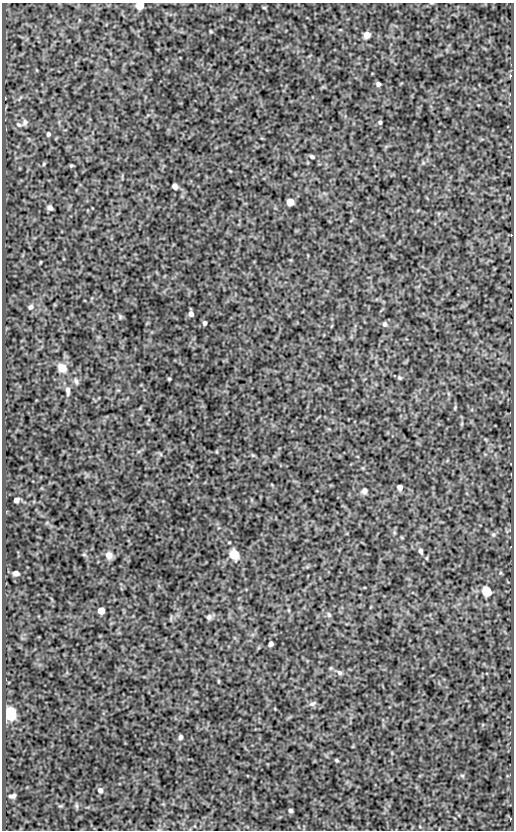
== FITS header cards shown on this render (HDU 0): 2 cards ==
NAXIS1  =                  512
NAXIS2  =                  828

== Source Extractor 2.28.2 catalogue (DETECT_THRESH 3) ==
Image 512 x 828 px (HDU 0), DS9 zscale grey, 1 PNG px = 1 image px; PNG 516 x 832 px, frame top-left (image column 1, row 828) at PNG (2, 3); no overlay
Background 87.9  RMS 0.52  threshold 1.57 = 3 sigma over >= 5 px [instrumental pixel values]
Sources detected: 54; all 54 listed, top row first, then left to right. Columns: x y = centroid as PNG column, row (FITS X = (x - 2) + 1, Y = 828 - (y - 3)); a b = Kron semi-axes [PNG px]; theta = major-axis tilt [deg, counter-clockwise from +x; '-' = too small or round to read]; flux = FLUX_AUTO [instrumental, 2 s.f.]
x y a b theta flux
140 5 5 5 - 990
264 8 6 3 -1 34
211 31 5 3 - 32
367 35 5 5 - 330
378 84 4 4 - 95
25 122 8 7 - 100
380 122 4 4 - 57
18 124 8 5 -35 68
48 134 5 4 - 61
312 157 6 4 -25 65
44 164 4 4 - 42
71 166 5 4 - 41
175 186 5 4 - 220
290 202 5 5 - 410
50 208 5 4 - 120
40 262 5 3 - 26
30 307 7 6 - 91
191 314 5 5 - 140
120 317 6 4 73 44
204 323 5 4 - 81
385 324 7 6 - 77
62 368 10 8 -41 380
399 378 6 5 - 56
169 379 4 3 - 39
76 381 8 5 -74 77
68 390 11 5 -88 150
455 408 8 3 85 47
253 455 5 5 - 46
400 487 5 4 - 150
364 491 7 6 - 130
16 500 5 4 - 160
493 534 6 5 - 62
421 551 6 5 - 77
84 555 6 4 -19 41
109 555 8 8 - 230
234 555 6 6 - 1900
427 558 5 3 - 34
16 573 6 5 - 150
487 591 6 6 - 1800
101 611 5 5 - 480
329 615 7 5 -73 71
209 617 8 7 - 87
271 644 5 4 - 110
339 672 8 5 -39 96
218 681 6 3 -72 31
312 704 10 6 21 90
10 713 6 6 - 8500
181 737 5 4 - 89
337 760 4 3 - 43
462 775 6 4 -2 48
100 790 6 6 - 97
12 796 6 4 10 100
77 806 7 4 -71 51
290 810 4 4 - 71
At the frame edge (FLAGS 8, measured only in part): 1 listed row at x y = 140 5